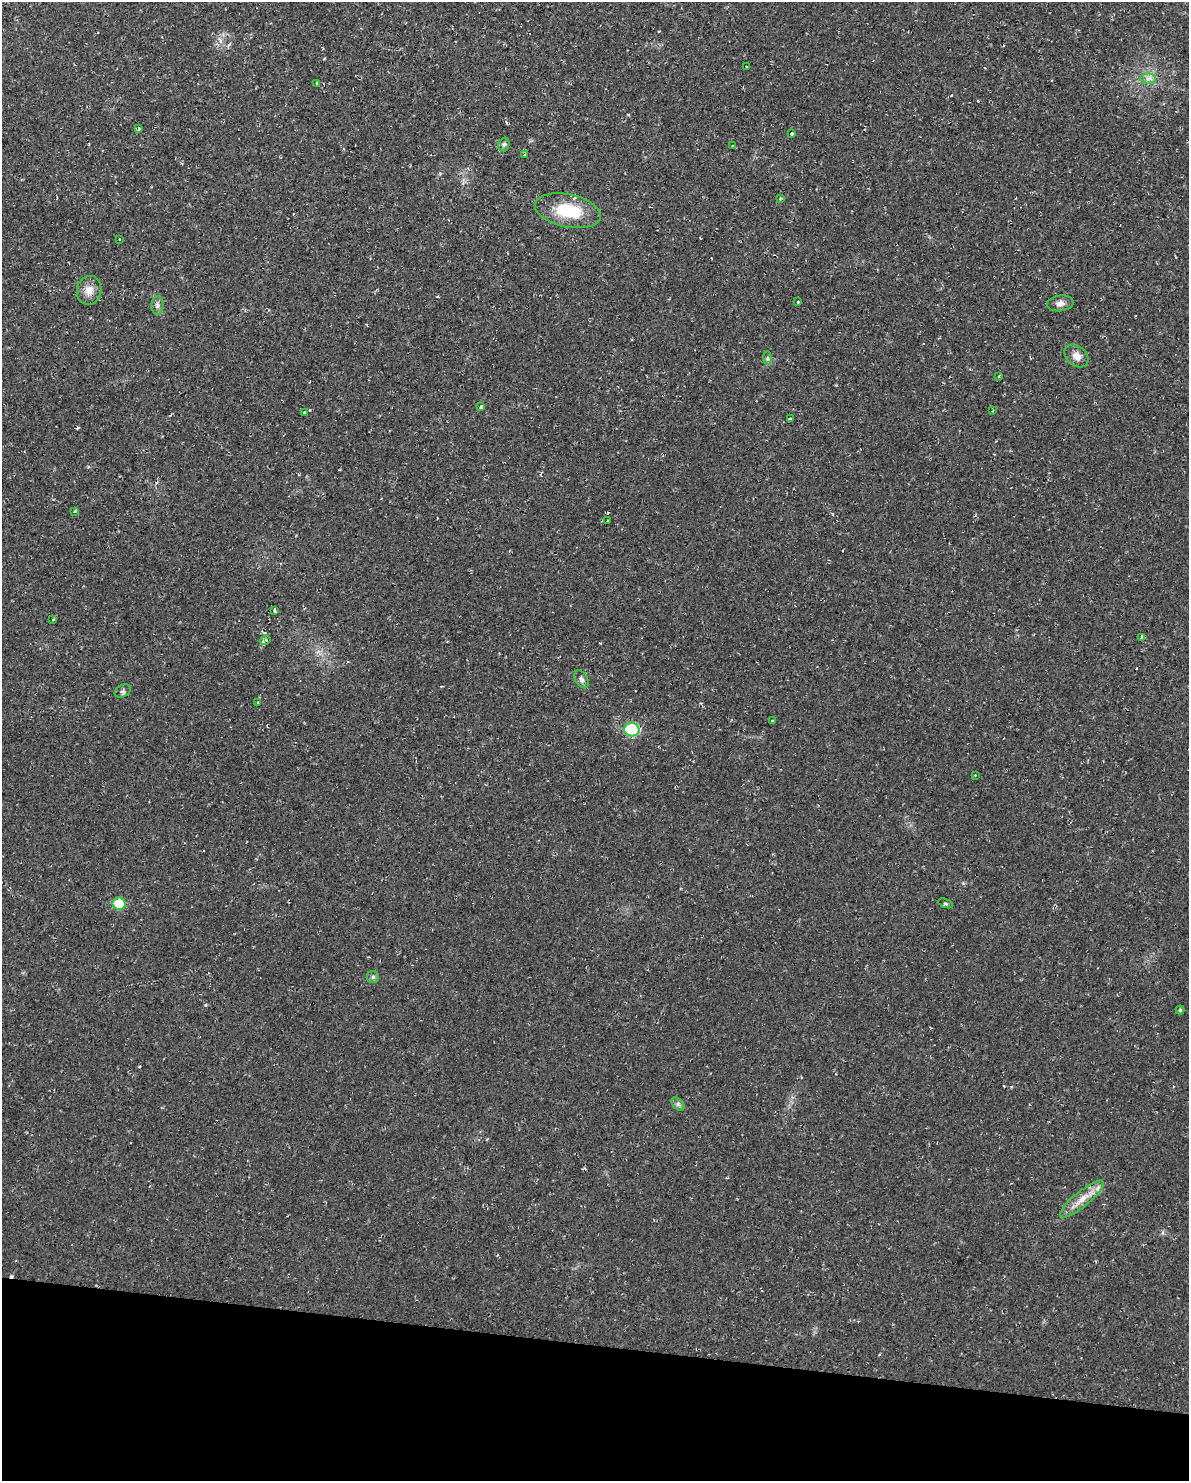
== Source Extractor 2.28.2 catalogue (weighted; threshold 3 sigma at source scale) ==
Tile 11 of 4 x 3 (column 3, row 3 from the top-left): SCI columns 2377-3563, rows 112-1590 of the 4751 x 4773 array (HDU 1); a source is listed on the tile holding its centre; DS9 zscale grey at full resolution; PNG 1191 x 1483 px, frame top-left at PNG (2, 2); each listed source drawn as its Kron ellipse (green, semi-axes under 4 px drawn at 4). Shown black and unused: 9% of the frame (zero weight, under 2 of 3 exposures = <1% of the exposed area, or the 3 px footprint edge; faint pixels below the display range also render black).
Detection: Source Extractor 2.28.2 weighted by HDU 2 'WHT'; one run over the whole footprint, this tile lists its part. Background 0.02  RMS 0.0061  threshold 0.0274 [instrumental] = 3 sigma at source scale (4.5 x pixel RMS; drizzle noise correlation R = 1.50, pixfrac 1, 0.05/0.05 arcsec/px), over >= 5 px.
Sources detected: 44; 3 cosmic-ray / hot-pixel residue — neither listed nor drawn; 1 inside a brighter listed object's ellipse — not listed separately; the other 40 listed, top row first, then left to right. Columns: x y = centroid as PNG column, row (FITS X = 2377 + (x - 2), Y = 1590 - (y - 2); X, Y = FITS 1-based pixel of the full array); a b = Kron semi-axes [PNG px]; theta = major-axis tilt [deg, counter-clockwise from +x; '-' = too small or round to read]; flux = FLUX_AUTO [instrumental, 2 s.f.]
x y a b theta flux
746 67 3 2 - 0.97
1148 78 7 5 2 2.2
316 83 3 2 - 0.96
139 129 3 3 - 1.4
791 133 3 3 - 9.1
504 144 7 5 73 1.2
733 146 3 2 - 0.9
525 155 3 3 - 1.5
780 198 4 3 - 0.72
568 211 33 16 -12 27
119 239 3 2 - 0.93
89 290 14 12 78 5.9
798 302 3 2 - 1.8
1060 303 13 8 8 3.2
157 305 9 6 88 1.9
1076 356 13 9 -40 4.3
768 358 7 4 -90 1.2
999 376 3 2 - 0.59
481 407 4 3 - 3.9
993 410 3 2 - 1
304 412 3 3 - 1.4
790 418 3 3 - 0.73
75 511 3 3 - 0.51
608 521 3 2 - 0.77
274 611 4 3 - 4.4
53 620 3 3 - 5.4
1142 637 4 3 - 25
265 640 6 3 32 3.7
582 679 10 6 -59 1.7
123 691 8 6 30 1.5
258 702 3 3 - 1.8
773 721 3 2 - 0.53
632 730 7 6 - 48
975 775 3 2 - 0.73
945 903 8 2 -21 1
119 904 6 6 - 16
373 977 6 6 - 1.3
1180 1010 4 4 - 0.82
678 1104 8 5 -46 1.5
1082 1199 27 7 40 8.2